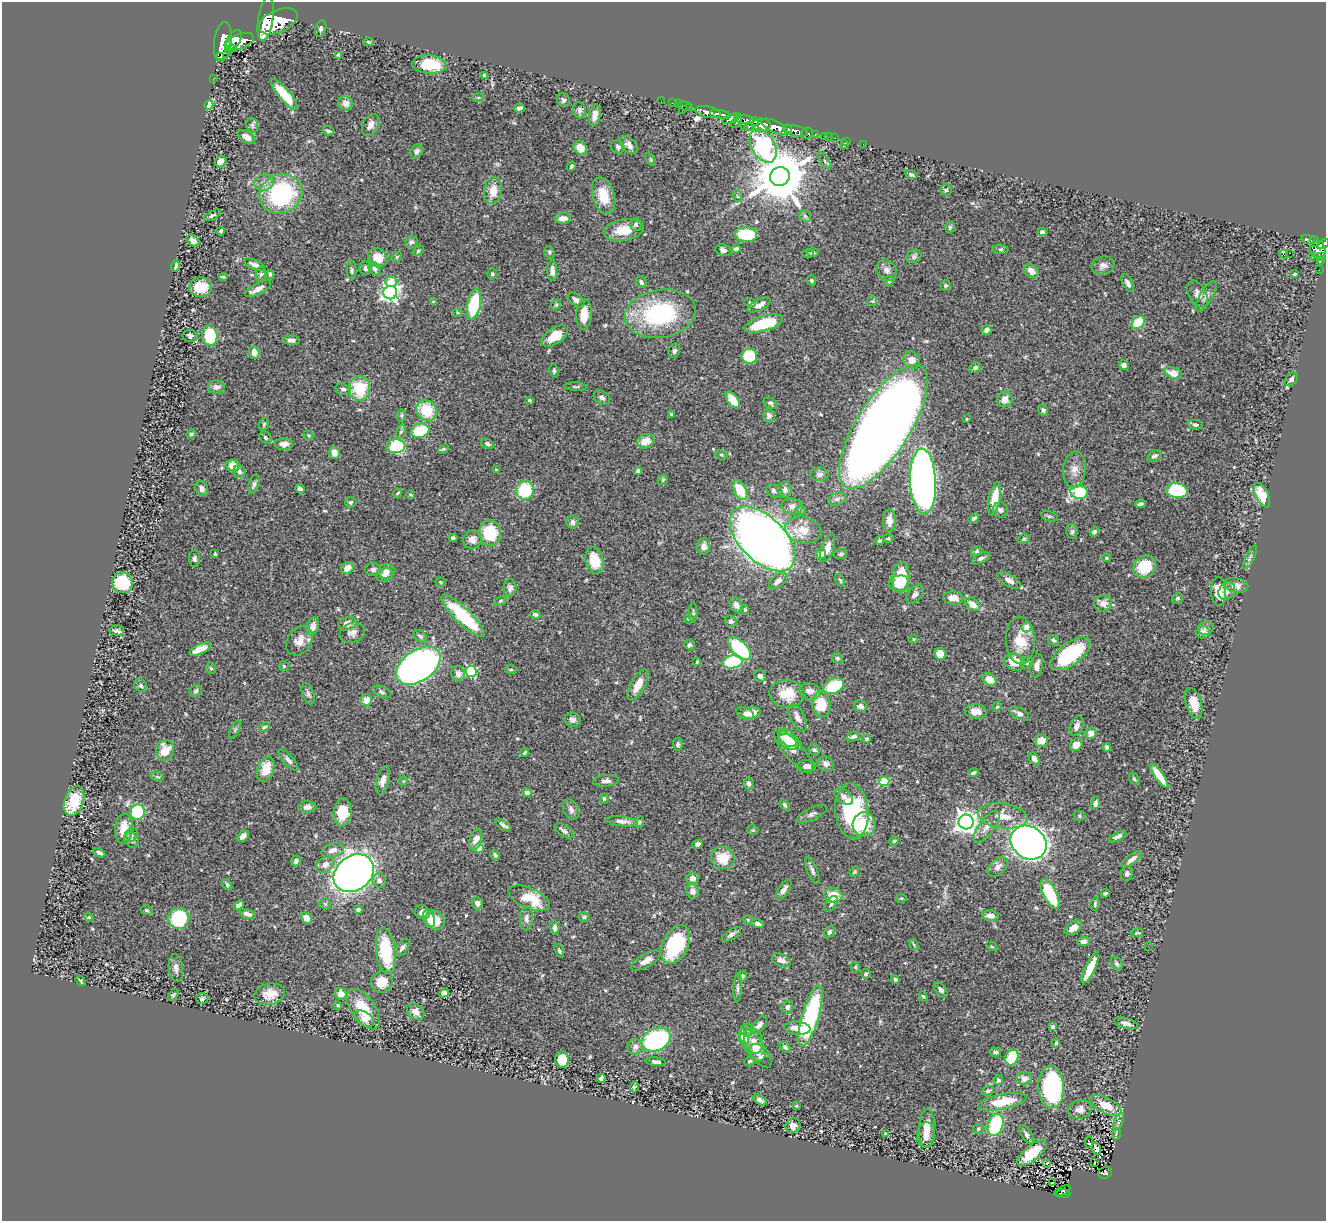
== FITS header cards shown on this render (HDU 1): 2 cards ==
NAXIS1  =                 1324
NAXIS2  =                 1219

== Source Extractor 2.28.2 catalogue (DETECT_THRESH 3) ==
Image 1324 x 1219 px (HDU 1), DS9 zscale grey, 1 PNG px = 1 image px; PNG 1328 x 1223 px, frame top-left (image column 1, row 1219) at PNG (2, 2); each listed source drawn as its Kron ellipse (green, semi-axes under 4 px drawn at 4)
Background 0.66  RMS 0.029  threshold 0.0866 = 3 sigma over >= 5 px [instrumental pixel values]
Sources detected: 548; of the 548, the 500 brightest by FLUX_AUTO listed and drawn (48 fainter detections omitted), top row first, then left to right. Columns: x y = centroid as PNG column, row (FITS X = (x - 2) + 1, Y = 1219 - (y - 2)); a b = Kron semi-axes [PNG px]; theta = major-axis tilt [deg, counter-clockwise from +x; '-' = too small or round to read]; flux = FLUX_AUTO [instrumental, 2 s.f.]
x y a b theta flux
266 19 22 7 81 7700
278 21 20 11 23 6200
321 29 8 5 74 4.3
233 40 12 6 55 2200
240 41 14 7 20 2300
223 42 20 9 83 3700
369 42 5 4 - 2.7
230 49 5 3 - 390
339 55 4 4 - 6.4
221 57 3 2 - 150
429 64 17 9 -5 69
485 75 4 3 - 3
213 79 2 2 - 7.9
284 95 19 5 -50 62
478 97 6 4 2 2.7
563 100 7 6 - 5.4
661 101 2 2 - 7.1
346 103 7 6 - 14
673 103 3 2 - 17
678 104 2 2 - 5.8
209 105 5 4 - 89
685 106 6 2 -19 28
519 108 5 3 - 5.4
689 108 3 2 - 15
683 109 3 3 - 22
579 110 8 6 -81 6.6
708 112 13 5 -12 1600
720 114 10 4 -10 1200
595 115 11 5 82 11
731 119 9 4 23 410
745 120 9 4 -3 560
737 121 8 4 63 440
755 121 4 3 - 370
252 125 8 5 -75 4.8
370 125 12 7 63 13
761 125 9 6 2 1200
744 126 2 2 - 14
749 127 5 3 - 190
775 127 14 5 -24 2500
787 129 4 3 - 510
328 131 6 4 -17 4.3
796 131 13 5 -13 1200
807 133 6 5 - 230
815 134 3 3 - 190
824 136 3 2 - 19
246 137 9 5 -30 11
829 137 3 2 - 5.1
835 138 3 2 - 19
846 141 3 2 - 6.1
863 144 2 2 - 8.5
629 145 11 6 -43 11
844 145 4 3 - 4.6
763 146 18 11 -60 240
618 147 7 6 - 6.1
580 148 7 6 - 21
417 151 7 6 - 6.7
651 160 7 4 -59 2.5
825 161 9 3 -55 3.6
221 162 6 5 - 16
571 166 5 3 - 3
911 174 6 4 -23 4.2
780 176 10 9 - 14000
264 182 10 8 13 12
946 190 6 5 - 3.3
493 191 13 9 83 29
281 194 22 19 26 220
604 196 19 11 -74 41
737 196 6 3 -70 2.3
212 215 9 4 27 4.6
805 216 6 5 - 3.7
563 218 8 5 2 14
636 224 6 5 - 6
950 227 6 4 75 3.5
624 230 20 10 8 44
221 231 4 3 - 3.1
1042 232 4 4 - 12
746 234 11 7 -4 61
1308 239 8 4 -13 180
193 240 7 5 -38 8.2
1315 241 5 3 - 200
411 242 6 6 - 4.7
1323 244 6 4 35 320
736 249 5 4 - 4.8
1001 249 8 4 1 2.9
723 250 8 5 -18 7.1
1318 250 9 7 -74 580
418 251 6 4 37 2.9
549 252 6 5 - 3.1
808 253 6 4 1 2.5
813 253 5 4 - 2.8
1290 253 3 2 - 7900
1284 254 4 3 - 29
914 256 8 6 28 5.1
378 257 10 8 -44 34
397 257 6 4 46 2.6
1312 257 2 2 - 11
1321 257 4 3 - 32
1321 261 3 2 - 18
254 265 11 4 -23 9.7
1103 265 11 9 13 10
175 266 6 3 74 6
366 268 7 6 - 5.6
374 269 7 5 -59 5.6
352 270 9 5 -87 4.5
887 270 11 9 -53 11
1319 270 2 2 - 4.4
552 271 10 5 -88 11
1031 271 8 6 -39 16
261 274 8 5 79 4.4
270 274 4 3 - 5.6
492 274 6 5 - 3
1295 274 3 3 - 3.7
223 277 4 3 - 2.9
811 280 5 4 - 3.2
889 280 5 4 - 3.6
391 282 6 5 - 40
641 282 6 5 - 4.7
1128 283 10 5 -62 8.3
945 286 5 5 - 2.7
201 287 11 9 0 35
258 289 14 5 28 13
390 293 7 6 - 760
1197 294 15 9 -60 11
1206 296 17 6 59 10
576 300 10 5 -37 6.6
872 301 5 5 - 2.2
434 302 4 3 - 2.6
750 303 6 4 -21 3.5
474 305 16 6 78 130
556 305 6 4 45 2.5
759 305 12 5 25 15
458 313 4 4 - 2.7
584 314 15 7 87 29
660 314 36 24 10 220
1138 323 7 5 44 55
764 324 20 7 16 89
986 330 5 4 - 10
190 336 7 6 - 5.9
210 336 10 7 -85 100
555 336 14 8 34 36
291 340 8 4 -3 7.1
674 351 7 5 69 4.3
254 352 6 5 - 17
749 356 8 7 - 75
911 360 9 8 - 19
1124 365 5 4 - 8.6
975 368 6 5 - 3.6
554 371 7 4 -78 3.6
1173 373 9 5 -18 24
1291 379 8 5 42 4.6
216 387 8 7 - 9.2
576 387 11 3 -2 3.1
360 388 12 10 88 79
343 389 8 5 -16 5.3
602 398 8 6 -30 6.3
1005 399 8 7 - 14
529 400 4 3 - 2.5
733 400 10 5 -51 38
770 403 7 5 -35 3.7
427 410 11 9 -48 65
1043 410 5 5 - 4.8
401 415 6 4 88 3.5
672 415 4 3 - 2.8
769 416 6 6 - 8.4
967 419 3 2 - 2
264 424 6 4 73 3.4
1195 425 7 5 -4 4.6
883 427 71 27 58 3700
420 431 9 7 18 78
401 432 7 4 70 4.1
191 434 5 4 - 3.6
308 435 5 4 - 2.2
265 438 7 5 -48 4.3
646 441 9 7 18 23
284 444 9 6 2 11
488 444 7 4 -29 3.9
396 446 9 7 6 120
443 449 6 4 25 2.5
334 453 6 5 - 19
721 455 6 4 -22 3.1
1154 456 7 5 26 5.5
233 465 6 5 - 24
496 470 3 3 - 2.2
1074 470 18 11 85 19
638 471 4 4 - 3.3
240 472 6 6 - 5.3
819 474 9 7 3 5.6
663 480 5 4 - 2.7
923 481 33 13 -87 1500
254 484 10 5 73 5.3
202 488 8 6 -70 8.4
300 489 5 4 - 5.4
525 490 9 9 - 110
740 490 10 6 -61 56
785 490 8 7 - 9.5
774 491 8 6 -27 7.3
1177 491 11 7 -10 110
1079 492 9 7 -10 100
398 493 5 3 - 2.3
411 495 4 3 - 2.1
1262 495 13 6 -63 49
995 498 16 6 79 42
837 499 9 6 18 6.7
351 502 6 5 - 3.3
1140 504 5 3 - 4.3
792 506 11 8 -6 10
801 510 5 4 - 3.1
1000 510 8 7 - 6.2
1049 516 8 5 -16 3.7
974 518 5 3 - 3.8
889 521 11 6 89 15
573 522 6 6 - 7.2
803 530 18 13 -13 32
1072 531 7 5 90 4.2
1094 532 5 4 - 6.9
490 533 13 11 -85 76
453 538 4 4 - 5.3
888 538 5 4 - 2.5
763 539 40 22 -44 2200
1024 539 6 4 17 2.9
472 540 10 9 - 14
879 541 4 4 - 3.3
704 546 8 6 78 9.3
827 548 14 6 72 18
976 551 6 4 22 2.8
215 554 3 3 - 2.3
821 554 5 5 - 14
841 554 6 5 - 3.6
1250 557 13 4 63 5.5
195 558 8 5 -84 5.1
981 558 9 4 27 5.7
1106 558 4 3 - 2.2
595 560 13 9 -75 45
1145 567 12 10 41 75
347 568 7 5 42 16
373 569 8 6 0 5.1
386 571 8 7 - 11
384 575 8 6 20 13
901 577 15 9 87 76
840 580 7 4 -63 2.8
1009 580 13 6 -30 11
778 581 11 6 41 9.9
440 582 5 4 - 2.4
122 583 11 10 - 110
899 583 10 7 11 43
1236 585 12 7 -13 12
510 588 8 6 88 7.4
1219 591 14 7 -88 32
1227 591 10 7 54 12
915 594 11 7 49 8.2
953 598 10 6 -3 18
1177 598 5 4 - 3.7
500 601 7 4 27 2.9
1103 603 9 8 - 13
972 604 8 5 -37 20
736 605 8 6 -67 12
745 610 5 4 - 2.8
693 612 10 4 -90 3.4
535 615 5 4 - 4.3
463 616 29 7 -44 130
689 619 5 5 - 3.8
731 621 6 5 - 4.9
347 624 9 6 15 14
313 627 9 6 75 16
1026 627 5 4 - 23
1206 628 8 7 - 6.6
117 630 7 5 -3 4.9
1203 632 7 6 - 11
352 633 13 10 17 12
420 636 7 5 -38 4.4
914 639 4 3 - 2.2
1053 640 6 5 - 4.6
299 641 15 12 55 22
1020 641 23 14 -87 47
689 645 5 5 - 3.4
739 648 14 7 -46 160
200 649 12 4 26 29
940 654 6 5 - 28
1070 654 23 11 36 150
837 658 6 5 - 3.1
697 662 4 3 - 2.1
733 662 10 6 9 100
1014 662 11 8 -23 35
1027 663 7 5 39 3.9
284 666 5 5 - 2.8
418 666 25 15 34 950
1037 666 12 6 78 12
211 668 6 5 - 3.2
511 669 6 3 -8 2.1
471 671 6 5 - 170
458 674 7 6 - 12
760 676 6 5 - 7.2
990 679 7 5 -35 21
638 685 17 7 61 27
141 686 7 6 - 4.7
834 686 11 7 23 110
196 691 7 5 34 4
810 691 11 8 -11 13
382 692 10 5 -23 4.6
308 694 11 6 -71 6.1
787 694 18 13 -2 49
366 700 6 6 - 21
1194 703 16 8 -73 29
821 704 13 9 -84 59
861 706 7 5 -21 6.6
997 707 5 4 - 2.5
976 711 11 7 -6 17
745 713 9 6 -22 8.3
751 713 9 6 11 23
1019 714 10 5 -28 8.2
798 718 15 7 -64 13
573 720 8 6 -16 7.6
1077 726 10 6 67 10
265 727 6 3 28 2.5
235 730 10 4 63 3.8
1091 733 6 5 - 15
854 736 7 4 14 6.6
788 738 11 7 -44 47
867 739 4 3 - 2.5
1041 741 7 6 - 24
790 742 13 7 -22 42
678 744 6 5 - 4.4
1076 745 7 5 46 18
1107 747 4 4 - 4.9
165 750 10 9 - 35
793 750 26 9 -47 16
814 750 6 5 - 4.3
525 753 4 3 - 2.7
1034 759 6 4 -57 12
288 760 13 5 -47 7.3
826 764 8 7 - 9.9
807 766 9 6 0 11
266 769 13 8 71 34
973 773 5 3 - 4.7
1159 776 14 4 -55 32
157 777 7 4 -18 3
1134 779 7 4 -57 3.1
383 780 14 6 75 12
403 781 5 4 - 2.1
606 781 13 5 5 8.9
884 781 5 5 - 99
749 783 6 5 - 5.7
527 793 4 4 - 13
844 796 10 6 -37 9.5
604 799 5 3 - 3.4
74 801 15 9 70 62
1096 803 6 4 73 7.3
785 805 6 4 -57 3.5
307 807 9 5 2 9.7
571 810 10 7 -64 9.1
852 811 27 16 -85 190
138 812 7 7 - 120
343 812 14 9 84 52
812 814 17 6 25 7.5
1003 816 25 12 -8 35
1079 816 6 5 - 3
622 821 16 5 -6 11
639 822 5 4 - 4.1
966 822 7 7 - 1300
503 825 9 4 -35 5.3
864 825 12 11 - 53
987 826 19 7 53 16
124 829 15 8 86 31
752 830 6 5 - 2.3
564 831 10 5 -37 7.2
132 834 7 6 - 5.4
243 836 6 4 39 12
1118 837 9 4 26 7
131 840 9 6 -55 6.3
476 840 10 6 73 19
894 841 5 4 - 2.6
1029 843 19 16 -36 1700
698 844 5 4 - 6.1
479 848 5 4 - 17
333 850 11 6 16 13
99 853 6 4 -29 6.1
495 855 5 3 - 3.6
723 858 12 11 - 44
1132 859 11 5 37 9.9
296 861 5 5 - 4.3
325 865 9 7 39 12
998 867 12 7 42 9.9
812 871 14 5 -68 6.7
854 872 6 3 54 2.1
354 873 21 17 37 1700
1127 874 7 6 - 5.8
693 878 6 5 - 11
379 881 7 6 - 9.7
227 884 6 4 -52 3.1
784 890 12 5 57 8.3
693 891 7 6 - 11
1105 893 4 3 - 3.8
1050 894 16 6 -63 100
833 895 9 7 -7 36
529 898 22 10 -23 61
901 898 5 3 - 2.1
477 903 6 5 - 8.9
325 904 6 5 - 3.4
831 904 9 5 56 4.4
1095 904 7 3 84 3.4
239 905 6 4 47 7.1
358 909 4 3 - 5.5
146 910 6 4 -17 3.4
422 912 8 6 -29 9.7
247 914 8 4 -18 8.5
990 916 8 5 -9 13
89 917 5 4 - 2.6
584 917 5 4 - 3.3
179 918 10 10 - 120
306 918 6 5 - 21
526 918 12 6 90 8.1
429 919 9 5 -71 16
435 920 10 9 - 45
748 920 5 4 - 2.4
758 924 6 4 -18 8.3
555 928 7 4 -89 7.5
1073 928 9 6 36 13
830 932 6 4 64 5.2
1137 933 6 2 13 2.8
731 934 11 5 34 6.9
1084 941 6 4 3 8
675 945 20 12 64 140
914 945 6 3 -60 2.3
992 946 6 4 -27 2.8
1149 947 2 2 - 2.3
402 948 10 5 53 7
386 951 23 9 -83 110
559 951 7 4 -69 3.5
781 960 10 6 -23 10
646 961 16 6 29 14
1117 963 7 5 -57 4.4
855 967 5 5 - 2.8
176 968 14 7 -83 11
1090 968 17 5 65 46
866 974 5 5 - 3.3
742 976 5 4 - 4.2
895 980 4 4 - 4.4
80 981 6 2 -53 2.2
382 982 11 10 - 29
738 988 14 4 88 6
941 990 9 5 -50 6
444 993 5 4 - 6.2
270 994 15 10 13 32
341 994 6 5 - 18
173 995 6 4 52 3.1
923 996 5 4 - 2.5
202 999 6 5 - 4
338 1005 4 3 - 2.2
788 1007 6 5 - 5.5
363 1009 23 11 -54 56
416 1012 9 7 -40 14
811 1016 31 8 73 250
364 1019 10 6 -34 14
1126 1023 12 5 -15 11
759 1025 10 5 49 9.9
1053 1027 4 3 - 4.2
797 1028 13 6 -5 20
747 1030 6 6 - 5.1
656 1039 15 11 24 270
744 1039 6 5 - 93
754 1041 13 9 -73 20
1056 1043 4 4 - 2.6
635 1047 8 7 - 8.6
785 1047 6 4 -35 3.9
755 1048 24 9 -54 33
758 1052 9 7 -58 13
995 1052 6 4 -17 4.5
1012 1057 8 6 68 76
562 1059 8 7 - 34
750 1061 6 4 30 3.3
656 1062 10 4 -6 6.7
601 1078 4 4 - 4.3
1024 1079 7 6 - 13
998 1080 5 4 - 3.5
634 1087 5 3 - 3.4
1051 1087 21 13 -86 250
988 1091 6 3 21 3.1
760 1100 7 4 -35 7
1002 1102 24 7 12 58
1106 1105 17 7 -27 40
796 1106 3 3 - 2.1
1080 1109 12 9 18 15
1119 1122 10 3 69 4.4
996 1125 11 7 72 130
793 1126 7 7 - 9.6
927 1129 19 8 87 26
978 1129 5 5 - 2.8
886 1133 4 3 - 3.3
1027 1134 10 5 -57 7.3
1116 1134 6 3 71 2.3
926 1135 13 9 85 15
1089 1143 5 3 - 56
1096 1149 6 4 -64 11
1032 1153 17 7 40 58
1094 1163 3 2 - 3.6
1047 1164 3 3 - 27
1105 1173 7 6 - 120
1052 1183 3 2 - 5
1062 1191 9 2 25 32
1063 1194 7 3 0 51
At the frame edge (FLAGS 8, measured only in part): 1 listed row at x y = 1323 244
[48 fainter detections neither listed nor drawn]